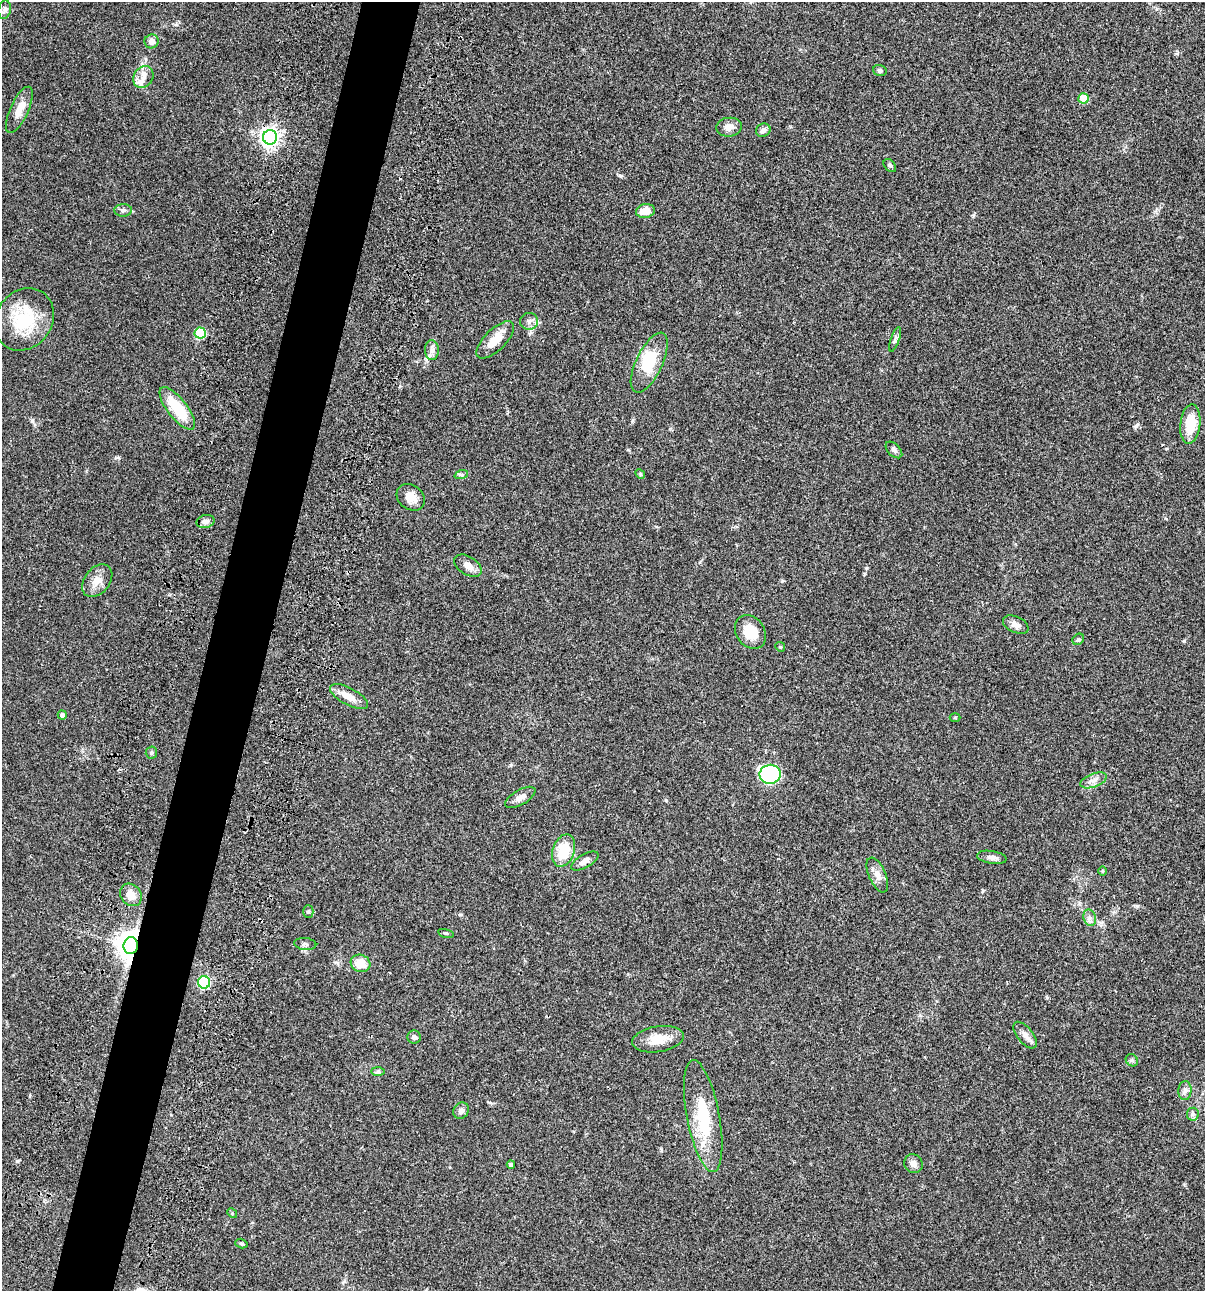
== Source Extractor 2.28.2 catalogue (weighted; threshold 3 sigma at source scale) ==
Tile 7 of 4 x 4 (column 3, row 2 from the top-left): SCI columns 2641-3843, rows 2697-3985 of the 5404 x 5390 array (HDU 1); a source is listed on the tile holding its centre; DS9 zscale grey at full resolution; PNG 1207 x 1293 px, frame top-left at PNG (2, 2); each listed source drawn as its Kron ellipse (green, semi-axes under 4 px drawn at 4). Shown black and unused: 5% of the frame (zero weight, under 3 of 4 exposures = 9% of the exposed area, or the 3 px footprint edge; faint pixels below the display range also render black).
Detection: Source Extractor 2.28.2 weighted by HDU 2 'WHT'; one run over the whole footprint, this tile lists its part. Background 0.046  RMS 0.0055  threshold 0.0249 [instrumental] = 3 sigma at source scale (4.5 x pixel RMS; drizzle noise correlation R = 1.50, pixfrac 1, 0.05/0.05 arcsec/px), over >= 5 px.
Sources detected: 67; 2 inside a brighter object's white glare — neither listed nor drawn; the other 65 listed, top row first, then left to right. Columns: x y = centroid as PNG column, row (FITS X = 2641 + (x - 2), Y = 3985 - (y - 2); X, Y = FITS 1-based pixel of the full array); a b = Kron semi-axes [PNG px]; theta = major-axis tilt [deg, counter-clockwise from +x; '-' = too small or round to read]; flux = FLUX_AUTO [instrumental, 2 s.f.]
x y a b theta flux
5 10 9 6 78 1.7
152 41 7 7 - 3.4
880 70 7 5 -16 1.2
143 77 11 9 57 4.5
1084 98 5 5 - 14
19 110 25 9 65 6.7
729 127 13 9 7 3.8
763 130 7 6 - 2.2
270 137 7 7 - 290
890 165 7 5 -50 0.96
123 210 8 6 3 1.4
645 211 9 7 10 7.1
24 319 33 28 54 27
529 321 9 8 - 2.6
200 333 5 5 - 28
895 339 13 3 70 1.3
495 340 24 10 45 8.8
432 350 10 7 -89 2.4
649 363 32 13 64 16
177 408 26 9 -52 19
1190 424 20 10 84 14
894 450 10 6 -45 1.6
640 474 5 4 - 0.65
461 475 7 4 18 0.95
411 497 15 12 -37 5.3
206 522 9 6 15 2.7
468 566 15 9 -33 3.9
97 581 18 12 52 5.9
1016 625 13 8 -25 2.6
750 632 18 14 -53 11
1078 639 6 5 - 0.81
780 647 5 4 - 0.66
349 697 21 8 -28 6.2
62 715 4 4 - 2.5
955 717 5 3 - 0.45
151 752 6 6 - 1.1
770 774 10 9 - 56
1094 780 14 6 20 3.2
520 797 17 7 30 3.6
564 850 16 10 72 15
992 857 15 6 -9 2.4
585 861 15 6 29 3.1
1102 871 5 3 - 0.47
877 875 18 8 -66 3.9
131 895 12 10 -51 6
308 912 6 5 - 0.92
1090 918 8 6 -73 1.8
446 933 8 3 -13 0.68
305 944 11 6 -5 1.4
131 946 8 7 - 670
360 963 10 8 -20 8.1
204 982 6 6 - 56
1025 1035 16 8 -50 3.5
414 1037 6 6 - 1.6
658 1039 26 12 9 9.4
1132 1060 6 5 - 1
378 1071 7 4 0 0.91
1185 1091 9 6 86 1.9
461 1111 8 7 - 2.2
1193 1114 6 6 - 1.3
703 1116 57 16 -79 28
913 1164 10 9 - 2.6
511 1165 4 4 - 1.6
232 1213 5 4 - 0.55
241 1244 6 4 -17 0.8
Overlapping masked pixels (flux is a lower limit): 2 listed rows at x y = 270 137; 131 946
Unlisted compact peaks at least as high as the median listed source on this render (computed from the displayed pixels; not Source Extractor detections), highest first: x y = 17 1161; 1184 641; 32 421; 620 176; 1137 906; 511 765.